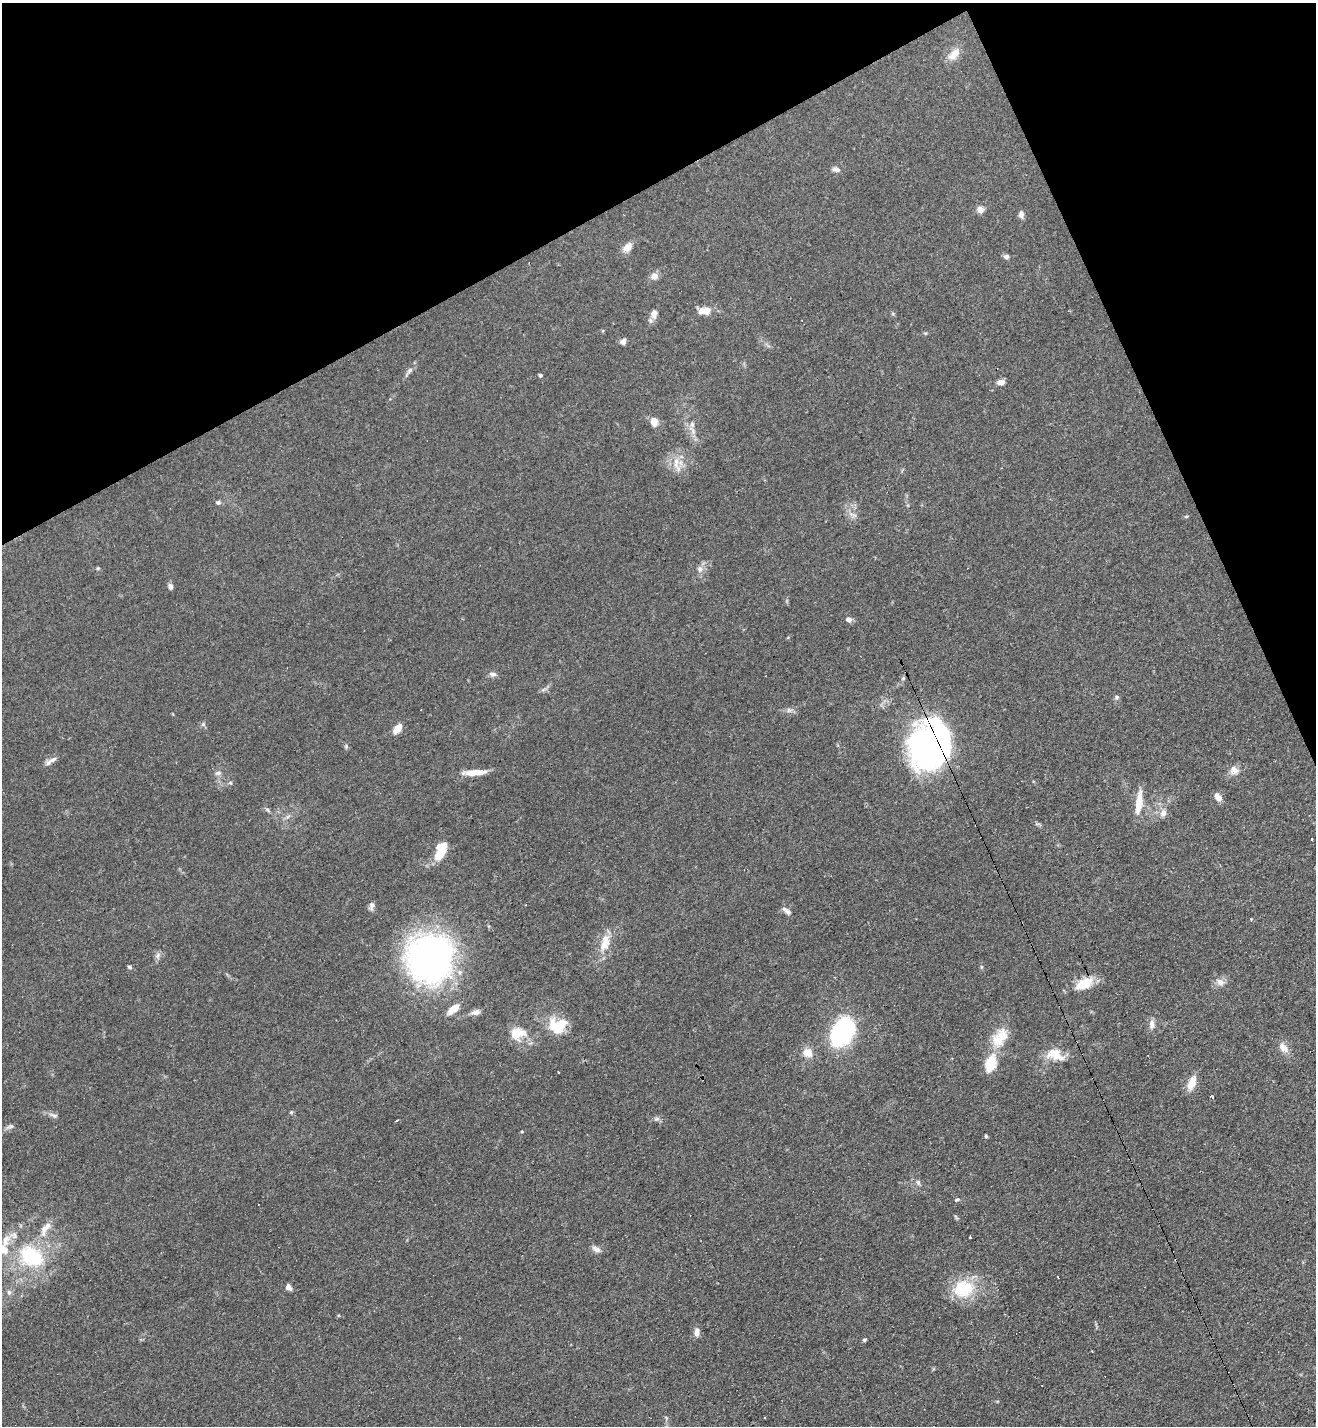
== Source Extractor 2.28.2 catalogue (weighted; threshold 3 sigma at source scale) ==
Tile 3 of 4 x 4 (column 3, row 1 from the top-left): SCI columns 2785-4098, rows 4283-5706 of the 5708 x 5718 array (HDU 1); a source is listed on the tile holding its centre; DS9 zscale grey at full resolution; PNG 1318 x 1428 px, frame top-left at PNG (2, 3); no overlay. Shown black and unused: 21% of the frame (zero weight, under 3 of 4 exposures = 1% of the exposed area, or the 3 px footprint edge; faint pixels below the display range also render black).
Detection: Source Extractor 2.28.2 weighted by HDU 2 'WHT'; one run over the whole footprint, this tile lists its part. Background 0.063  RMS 0.0057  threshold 0.0258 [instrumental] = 3 sigma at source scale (4.5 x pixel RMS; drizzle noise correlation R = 1.50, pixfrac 1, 0.05/0.05 arcsec/px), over >= 5 px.
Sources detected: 92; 4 inside a brighter object's white glare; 4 cosmic-ray / hot-pixel residue — not listed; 5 inside a brighter listed object's ellipse — not listed separately; the other 79 listed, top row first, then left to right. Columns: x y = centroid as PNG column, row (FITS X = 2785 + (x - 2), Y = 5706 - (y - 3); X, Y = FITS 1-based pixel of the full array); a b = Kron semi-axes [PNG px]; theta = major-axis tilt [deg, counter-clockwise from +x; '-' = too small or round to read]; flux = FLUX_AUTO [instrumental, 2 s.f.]
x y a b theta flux
954 54 20 10 47 6
836 170 10 6 -14 1.9
980 210 8 7 - 3.4
1021 214 8 7 - 2.2
627 247 14 9 45 4.8
1006 256 8 6 -14 1.6
654 276 10 8 3 3.1
704 311 17 10 3 5.8
654 314 11 7 87 3.7
623 342 7 6 - 2
410 370 10 5 45 1.7
540 375 4 4 - 1.4
1001 382 8 5 10 3.9
654 422 10 7 -87 4.9
692 424 8 6 -74 2.2
676 462 17 8 88 5.7
218 502 7 5 -9 1.2
853 515 9 4 -19 1.5
1186 516 6 4 2 0.65
98 568 5 4 - 0.66
700 569 9 7 -80 2.5
170 587 8 6 -78 1.7
848 619 7 6 - 2.3
493 674 10 6 -11 2
903 678 6 5 - 0.88
543 690 7 4 19 1.2
1117 697 6 6 - 1.1
203 724 6 5 - 1.1
397 729 13 7 52 5.3
928 745 60 32 52 120
53 759 12 6 28 2.7
1234 770 13 11 -20 4.1
476 772 25 7 5 8.2
218 773 9 5 10 1.6
230 783 6 4 -51 0.86
1218 797 10 6 -53 4.1
1139 802 29 7 83 9.9
267 810 6 4 -30 1
1163 813 11 8 63 3.3
441 852 18 10 73 15
371 906 11 6 81 2
786 910 14 5 -41 2.2
1251 919 3 3 - 1.1
605 943 24 12 74 10
158 955 9 6 60 1.9
430 959 47 46 - 220
130 967 6 4 -33 0.97
981 967 6 4 72 0.69
1087 982 15 12 24 12
1220 982 12 9 -27 3.5
454 1008 17 8 42 6
476 1012 11 7 10 2.6
1152 1024 12 7 -87 3
555 1026 24 12 -49 11
842 1032 24 17 59 69
516 1033 13 12 - 11
1000 1038 30 16 58 15
1283 1048 15 9 -45 4.6
808 1053 10 8 -37 6.8
1055 1055 24 14 -18 10
991 1063 14 8 74 20
1192 1083 19 9 69 6.9
1212 1097 3 3 - 0.79
291 1112 5 4 - 0.78
54 1115 12 5 -21 2
657 1119 8 5 19 1.4
396 1121 3 3 - 2.1
10 1126 9 5 11 1.5
986 1136 4 4 - 0.77
918 1182 8 5 -64 1.3
45 1228 21 9 51 6.2
970 1237 3 3 - 1.1
596 1249 12 6 -30 2.4
31 1256 35 25 -41 43
288 1287 8 6 -56 2.2
963 1288 27 23 13 23
9 1292 7 5 -69 1.4
697 1332 11 7 87 2.8
864 1340 4 4 - 0.95
Overlapping masked pixels (flux is a lower limit): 1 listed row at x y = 928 745
Unlisted compact peaks at least as high as the median listed source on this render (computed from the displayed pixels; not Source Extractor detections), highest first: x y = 956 1200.